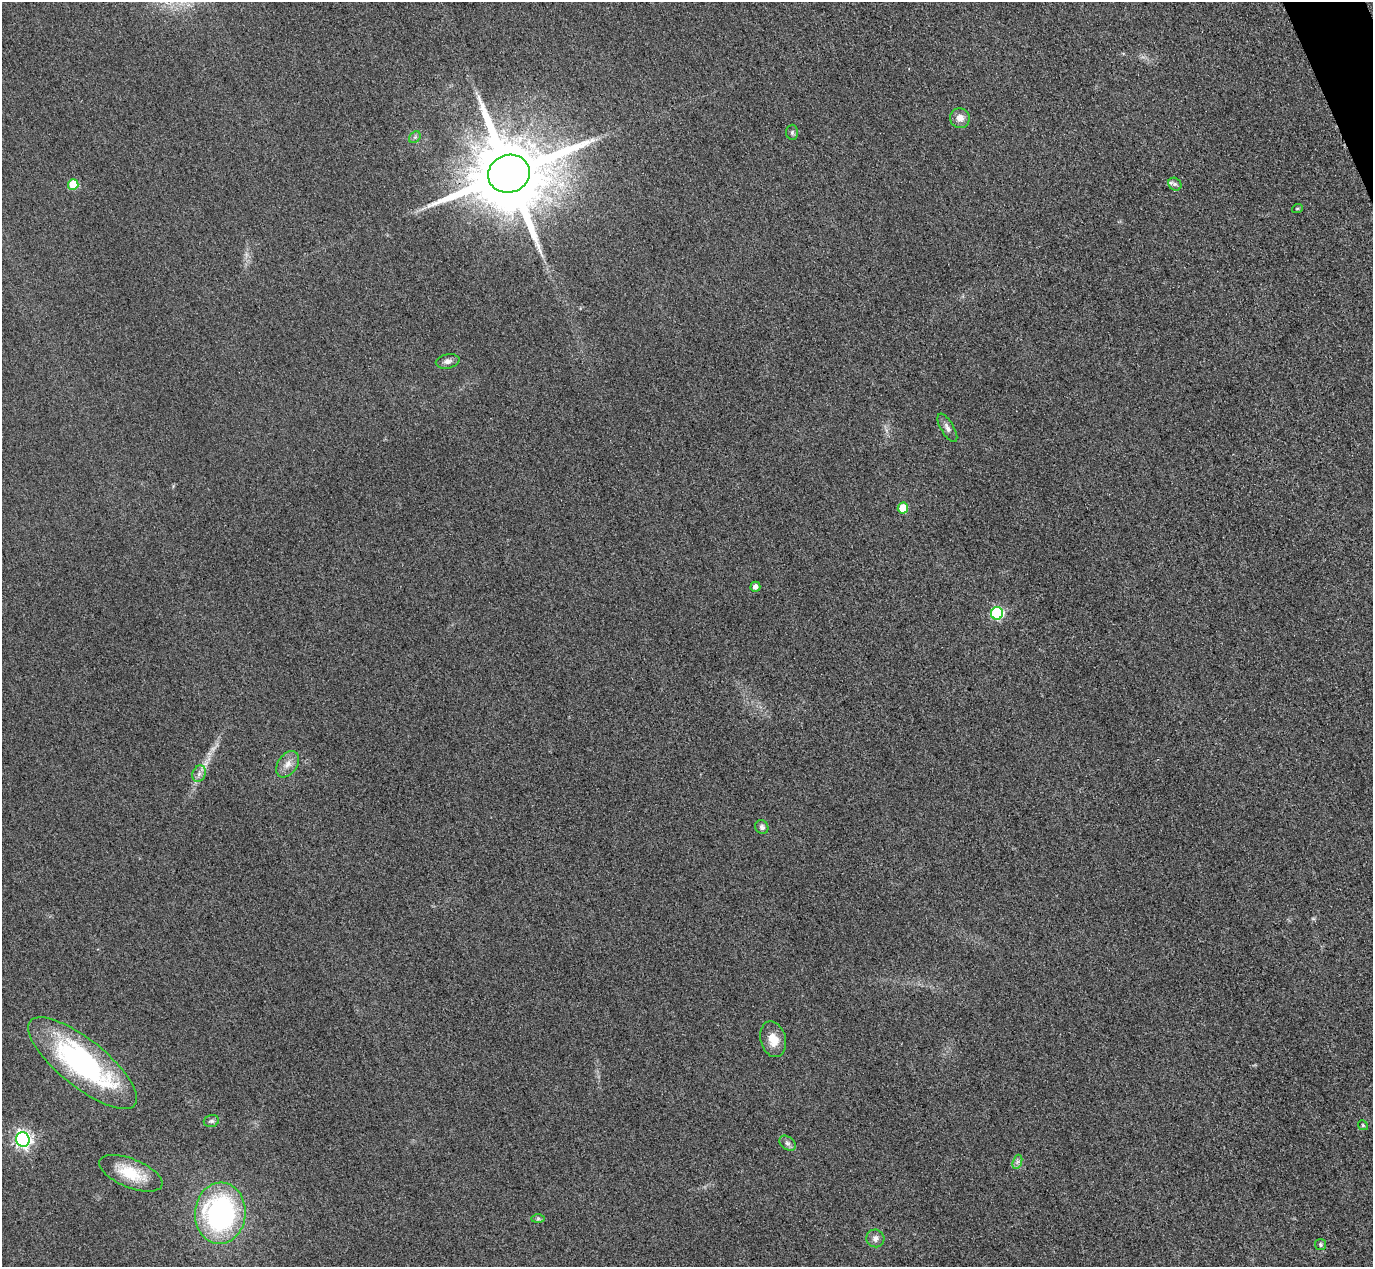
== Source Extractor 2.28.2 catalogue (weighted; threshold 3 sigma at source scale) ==
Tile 10 of 4 x 4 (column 2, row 3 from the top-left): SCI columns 1402-2772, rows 1568-2832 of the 5546 x 5533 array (HDU 1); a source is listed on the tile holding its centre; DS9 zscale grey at full resolution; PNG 1375 x 1269 px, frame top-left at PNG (2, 2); each listed source drawn as its Kron ellipse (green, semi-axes under 4 px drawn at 4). Shown black and unused: <1% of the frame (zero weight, under 3 of 4 exposures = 3% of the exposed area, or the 3 px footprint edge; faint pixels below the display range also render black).
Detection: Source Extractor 2.28.2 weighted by HDU 2 'WHT'; one run over the whole footprint, this tile lists its part. Background 0.133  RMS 0.019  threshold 0.0847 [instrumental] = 3 sigma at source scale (4.5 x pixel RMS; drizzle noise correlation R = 1.50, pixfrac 1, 0.05/0.05 arcsec/px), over >= 5 px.
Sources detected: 28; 1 too faint to see at this stretch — neither listed nor drawn; the other 27 listed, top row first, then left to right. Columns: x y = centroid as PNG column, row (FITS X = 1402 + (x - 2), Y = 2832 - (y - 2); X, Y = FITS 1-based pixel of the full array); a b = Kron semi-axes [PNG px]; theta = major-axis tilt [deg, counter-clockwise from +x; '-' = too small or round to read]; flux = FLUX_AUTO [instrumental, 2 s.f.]
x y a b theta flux
960 118 10 9 - 14
792 132 7 6 - 4.2
415 137 6 5 - 3.8
509 174 21 19 20 27000
73 184 5 5 - 70
1175 184 7 6 - 4.4
1297 209 5 3 - 1.7
448 361 12 7 12 8.3
947 428 16 6 -60 8.9
903 508 5 5 - 41
755 587 5 5 - 8.7
997 613 6 6 - 190
288 764 15 9 55 15
199 774 8 6 70 7.3
762 827 7 6 - 5.6
773 1039 18 12 -75 27
83 1063 67 23 -39 370
211 1121 8 5 16 4.5
1363 1125 5 4 - 2.4
23 1139 7 7 - 610
788 1143 9 6 -40 6.1
1017 1162 7 4 71 4.6
131 1173 34 14 -22 62
220 1213 31 25 86 370
538 1219 7 4 0 3.2
875 1238 9 8 - 9.6
1320 1245 5 5 - 4.1
Overlapping masked pixels (flux is a lower limit): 1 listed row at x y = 509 174